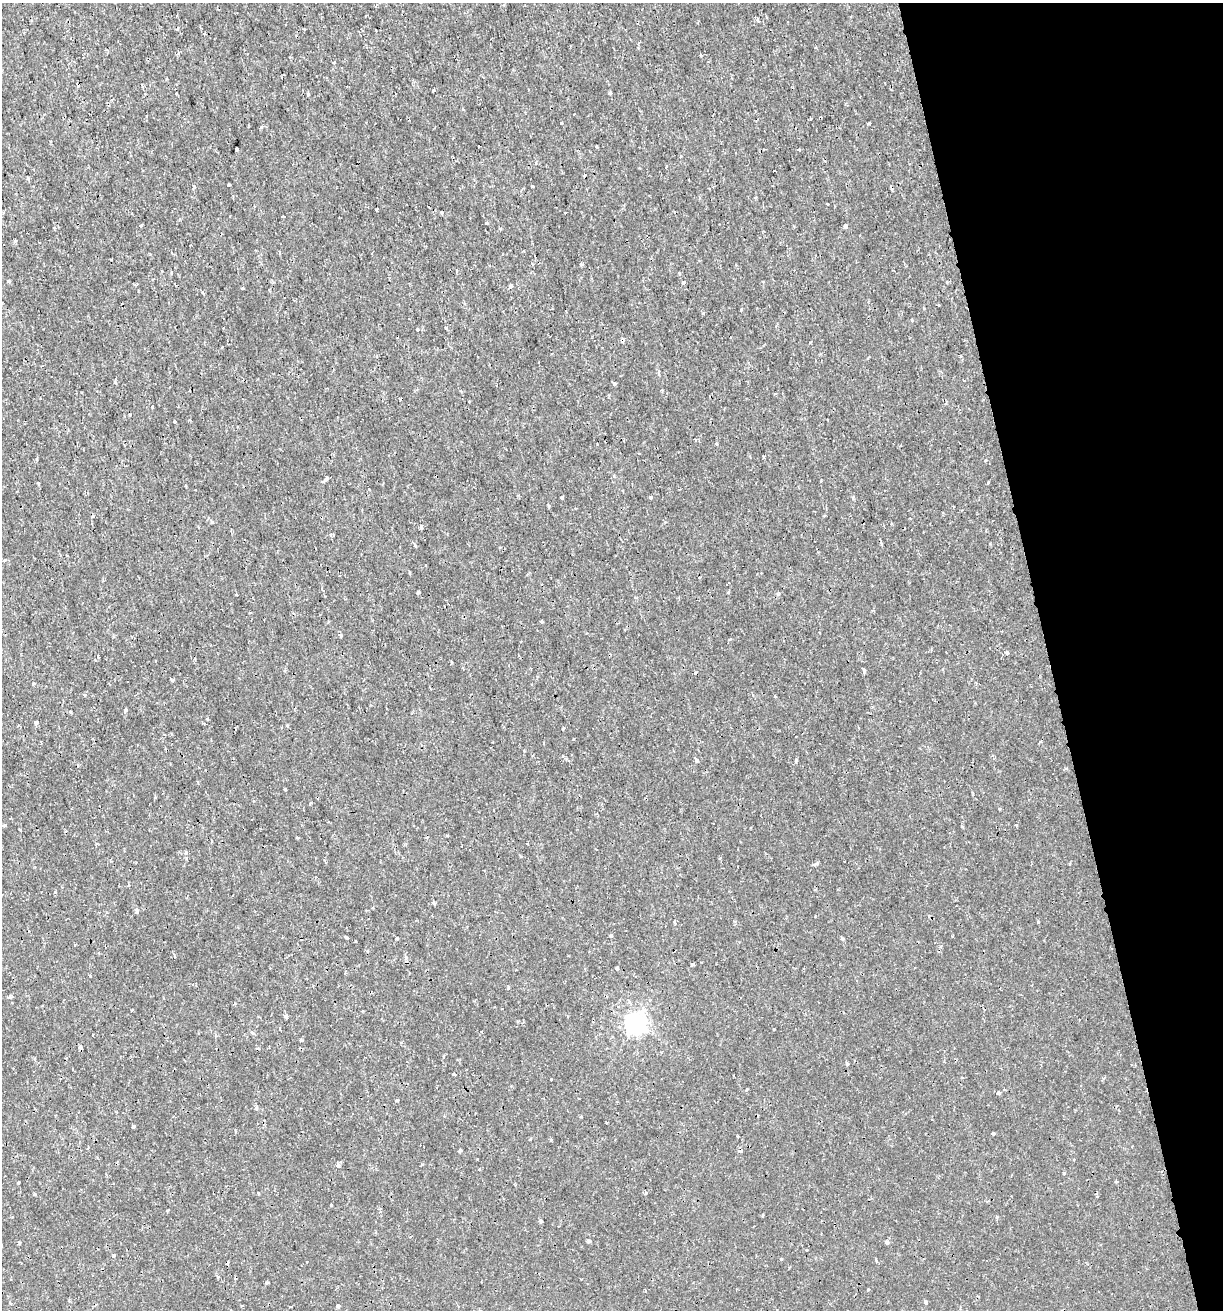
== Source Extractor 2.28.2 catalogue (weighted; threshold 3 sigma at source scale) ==
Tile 12 of 4 x 4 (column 4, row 3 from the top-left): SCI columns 3715-4935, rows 1311-2618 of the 5039 x 5235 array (HDU 1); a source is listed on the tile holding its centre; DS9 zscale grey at full resolution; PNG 1225 x 1312 px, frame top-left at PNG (2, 3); no overlay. Shown black and unused: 14% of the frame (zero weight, under 2 of 3 exposures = <1% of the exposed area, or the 3 px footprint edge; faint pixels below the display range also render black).
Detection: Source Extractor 2.28.2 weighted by HDU 2 'WHT'; one run over the whole footprint, this tile lists its part. Background 7.19e-04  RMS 0.0012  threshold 0.00523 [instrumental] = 3 sigma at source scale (4.5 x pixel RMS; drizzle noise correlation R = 1.50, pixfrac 1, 0.0396/0.0396 arcsec/px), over >= 5 px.
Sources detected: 148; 14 cosmic-ray / hot-pixel residue — not listed; the other 134 listed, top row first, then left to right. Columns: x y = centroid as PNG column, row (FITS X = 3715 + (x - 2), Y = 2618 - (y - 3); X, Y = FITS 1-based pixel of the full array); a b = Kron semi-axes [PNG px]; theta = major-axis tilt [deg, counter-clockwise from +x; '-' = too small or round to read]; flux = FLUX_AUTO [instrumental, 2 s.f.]
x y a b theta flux
758 20 7 3 -56 0.16
177 29 3 3 - 0.17
204 34 4 3 - 0.13
334 62 3 3 - 0.65
433 91 3 3 - 0.16
610 93 4 3 - 0.15
810 119 3 2 - 0.099
561 123 3 3 - 0.19
868 124 3 3 - 0.11
262 127 5 3 - 0.13
237 149 4 3 - 0.37
28 178 5 3 - 0.13
229 185 3 3 - 0.19
532 186 3 3 - 0.23
828 203 3 3 - 0.48
376 209 3 3 - 0.33
442 212 3 3 - 0.18
565 213 3 2 - 0.13
487 223 3 3 - 0.2
846 226 4 4 - 0.99
15 240 4 3 - 0.12
8 281 4 3 - 0.17
683 282 3 3 - 0.36
510 286 4 3 - 0.39
243 288 3 3 - 0.09
269 290 2 2 - 0.11
741 310 4 3 - 0.13
703 313 3 3 - 0.13
912 320 3 3 - 0.43
446 328 4 3 - 0.18
418 329 3 3 - 0.38
623 340 4 4 - 0.43
615 384 4 4 - 0.19
469 402 2 2 - 0.1
130 414 3 3 - 0.32
174 422 3 3 - 0.25
986 461 3 3 - 0.29
327 478 4 3 - 0.69
989 482 3 2 - 0.16
38 484 4 3 - 0.15
562 497 4 3 - 0.58
651 497 3 3 - 0.22
93 517 4 3 - 0.23
212 522 3 3 - 0.16
421 527 6 3 80 0.2
4 560 3 2 - 0.1
418 592 4 3 - 0.18
728 592 4 3 - 0.12
542 622 3 3 - 0.14
625 630 3 2 - 0.078
340 636 3 3 - 0.69
1007 653 3 3 - 0.36
98 656 4 3 - 0.24
451 663 4 2 - 0.12
864 670 5 4 - 0.17
173 680 5 3 - 0.13
33 684 4 3 - 0.13
84 695 5 4 - 0.15
775 696 3 3 - 0.38
125 710 6 4 51 0.17
70 712 4 2 - 0.13
207 719 5 3 - 0.11
36 722 4 4 - 0.29
563 728 3 3 - 0.26
696 760 4 4 - 0.28
796 760 6 3 65 0.17
1066 768 5 3 - 0.13
285 789 3 3 - 0.17
155 797 3 3 - 0.1
309 804 4 3 - 0.11
5 825 5 3 - 0.12
1016 825 3 3 - 0.19
297 838 4 2 - 0.12
211 841 3 2 - 0.14
185 853 5 3 - 0.14
816 864 6 3 29 0.35
55 893 3 3 - 0.15
434 903 4 3 - 0.5
137 911 4 3 - 0.69
675 922 4 4 - 0.67
1038 922 4 3 - 0.12
611 936 5 4 - 0.16
952 936 3 2 - 0.13
347 938 5 3 - 0.13
397 938 3 3 - 0.14
842 939 4 4 - 0.2
406 958 6 5 - 0.24
692 965 3 3 - 0.77
617 968 4 3 - 0.17
508 988 4 3 - 0.19
10 997 5 4 - 0.32
363 1011 3 2 - 0.09
286 1016 5 4 - 0.31
636 1023 8 7 - 67
774 1029 3 2 - 0.12
252 1033 6 4 -71 0.19
80 1048 5 3 - 0.29
443 1057 4 3 - 0.11
847 1064 4 4 - 0.16
454 1074 3 3 - 0.22
551 1079 3 3 - 0.39
747 1089 4 2 - 0.12
999 1093 4 3 - 0.87
256 1108 4 4 - 0.22
581 1116 3 3 - 0.14
606 1123 3 2 - 0.11
133 1126 3 3 - 0.35
993 1134 3 3 - 0.3
551 1140 4 3 - 0.1
460 1151 4 3 - 0.39
740 1151 4 4 - 0.34
338 1165 4 3 - 0.54
1064 1173 3 3 - 0.32
1116 1182 4 3 - 0.11
18 1183 3 2 - 0.14
258 1193 3 2 - 0.1
645 1193 5 3 - 0.14
34 1194 5 3 - 0.14
331 1205 3 3 - 0.19
168 1210 4 3 - 0.15
763 1215 3 2 - 0.16
997 1217 4 4 - 0.14
541 1221 3 3 - 0.27
410 1237 3 3 - 0.12
588 1241 4 4 - 0.19
887 1242 5 4 - 0.18
806 1250 3 2 - 0.096
113 1256 4 3 - 0.29
876 1260 4 3 - 0.13
267 1283 5 3 - 0.14
868 1290 4 3 - 0.11
926 1302 4 3 - 0.35
338 1306 3 3 - 0.29
291 1307 4 3 - 0.27
Overlapping masked pixels (flux is a lower limit): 3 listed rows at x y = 623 340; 80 1048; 740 1151
Unlisted compact peaks at least as high as the median listed source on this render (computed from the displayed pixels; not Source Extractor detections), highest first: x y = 781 1259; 301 1040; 194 186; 990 544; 115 382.